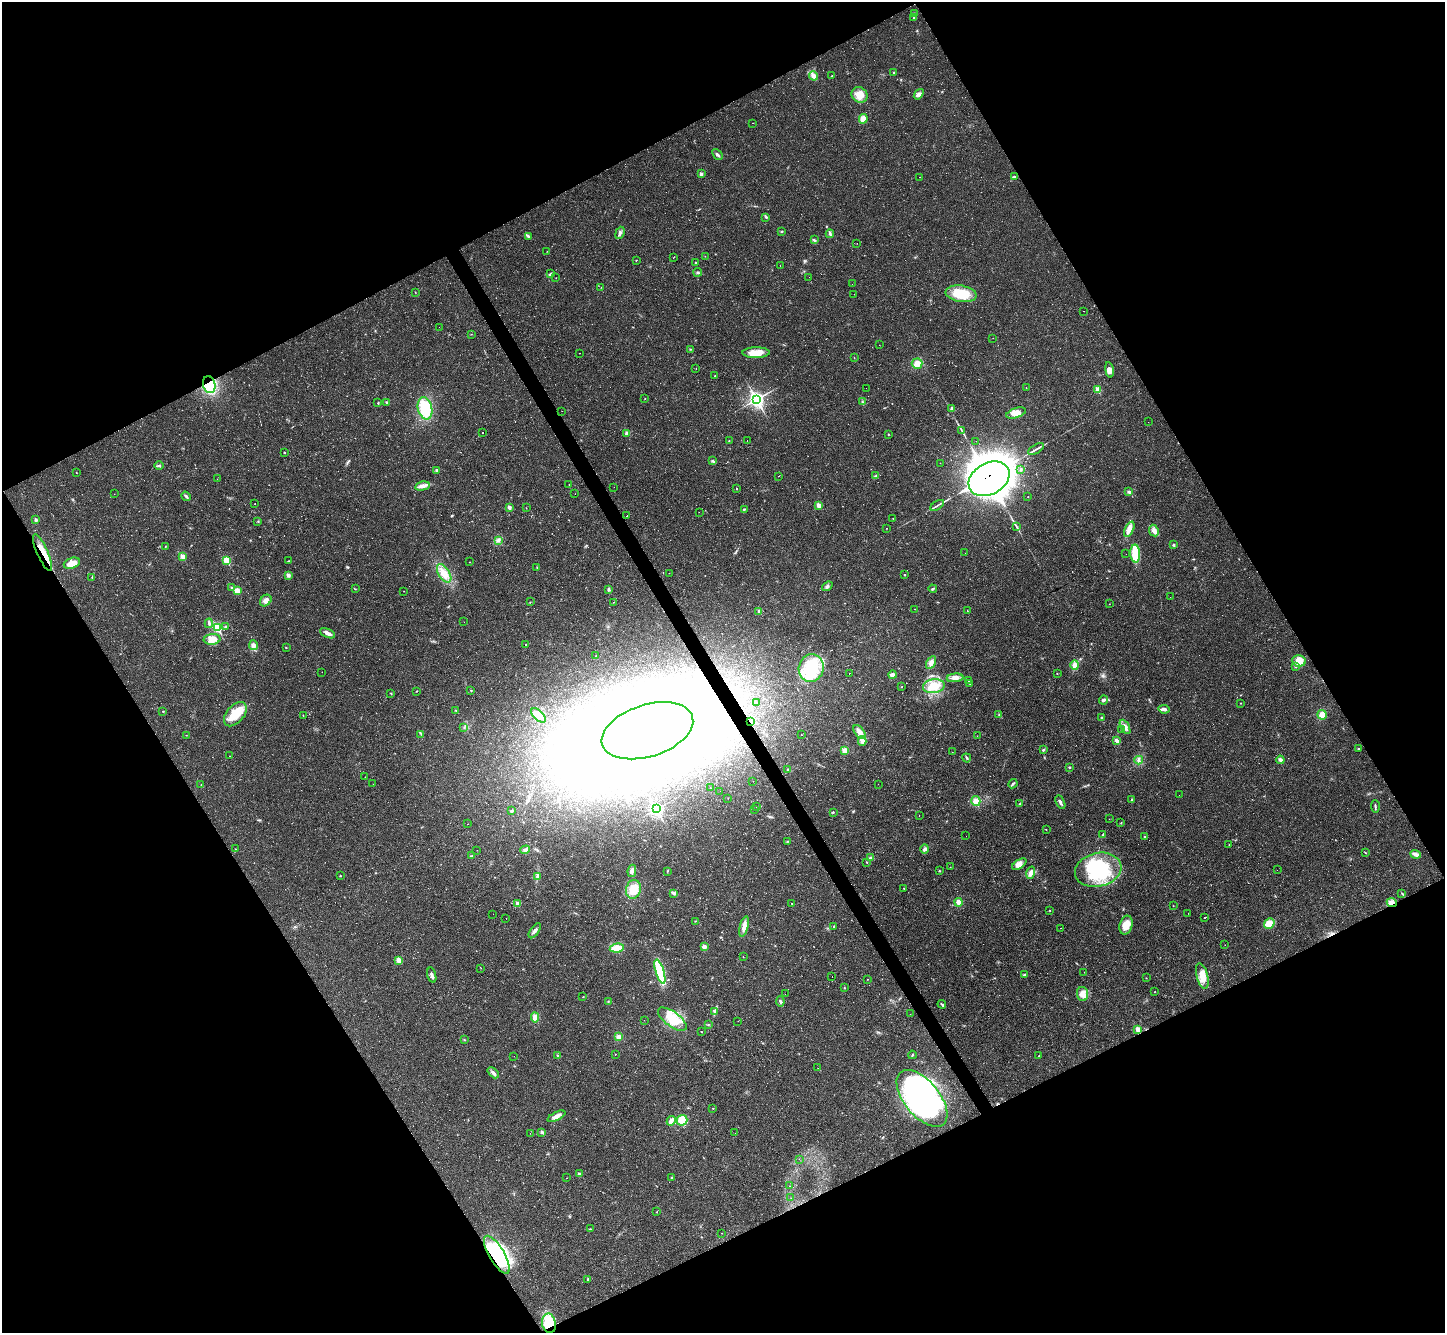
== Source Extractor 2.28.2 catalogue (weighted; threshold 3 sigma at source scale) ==
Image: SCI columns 1-5772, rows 288-5610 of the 5772 x 5763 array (HDU 1 of 3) = the unmasked area's bounding box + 8 px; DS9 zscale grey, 4 x 4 block average (1 PNG px = mean of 4 x 4 image px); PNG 1447 x 1335 px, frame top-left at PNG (2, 2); each listed source drawn as its Kron ellipse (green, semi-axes under 4 px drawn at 4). Shown black and unused: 47% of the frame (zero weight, under 2 of 3 exposures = <1% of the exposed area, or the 3 px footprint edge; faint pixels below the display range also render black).
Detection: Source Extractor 2.28.2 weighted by HDU 2 'WHT'. Background 0.045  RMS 0.0066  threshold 0.0299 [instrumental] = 3 sigma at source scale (4.5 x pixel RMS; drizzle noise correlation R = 1.50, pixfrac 1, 0.05/0.05 arcsec/px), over >= 5 px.
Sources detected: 413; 9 too faint to see at this stretch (4 x 4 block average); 15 inside a brighter object's white glare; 44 cosmic-ray / hot-pixel residue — neither listed nor drawn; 2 coinciding with a brighter row at this scale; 14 inside a brighter listed object's ellipse — not listed separately; the other 329 listed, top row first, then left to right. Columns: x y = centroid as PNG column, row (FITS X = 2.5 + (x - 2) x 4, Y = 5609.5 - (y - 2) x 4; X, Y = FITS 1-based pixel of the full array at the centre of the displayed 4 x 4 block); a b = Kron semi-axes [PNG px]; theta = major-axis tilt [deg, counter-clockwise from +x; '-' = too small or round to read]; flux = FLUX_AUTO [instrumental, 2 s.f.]
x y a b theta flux
915 13 2 2 - 2.8
914 17 3 2 - 6.1
894 72 2 2 - 2.5
832 75 3 2 - 1.5
814 76 5 3 - 23
919 94 6 4 53 12
860 95 8 7 - 45
863 119 5 4 - 40
752 123 2 2 - 1.5
717 154 6 2 -46 7.9
701 174 3 3 - 8.2
920 177 2 2 - 0.66
1014 177 3 2 - 3.6
766 217 2 2 - 1.8
781 231 2 2 - 2.7
620 233 6 3 70 9.3
830 234 4 2 - 7.8
528 236 3 2 - 4.9
814 240 4 2 - 5.4
857 243 2 2 - 0.71
547 251 2 2 - 1
705 256 2 2 - 1
673 258 2 2 - 1.1
636 260 2 2 - 1.5
695 263 2 2 - 4.5
780 266 2 2 - 0.79
698 272 4 2 - 6.1
551 274 2 2 - 3.6
809 277 2 2 - 0.37
556 278 2 2 - 1
852 284 2 2 - 0.4
601 287 2 2 - 1.3
415 292 2 2 - 1.1
854 294 2 2 - 0.67
961 294 15 8 -7 120
1084 311 2 2 - 2.4
439 327 2 2 - 0.58
471 334 2 2 - 1.2
993 338 2 2 - 0.74
879 345 2 2 - 0.69
690 349 2 2 - 2
579 353 2 2 - 0.8
756 353 13 5 0 53
854 358 2 2 - 1.1
917 364 5 5 - 29
696 368 2 2 - 0.82
1109 370 8 4 -80 19
715 376 2 2 - 4.5
209 385 8 6 -76 200
866 388 2 2 - 1
1026 388 2 2 - 0.89
1098 390 2 2 - 93
645 399 2 2 - 1.1
757 399 4 3 - 1500
386 402 3 2 - 3.3
862 402 2 2 - 2
378 403 3 2 - 2.9
425 408 11 7 -77 150
952 408 4 3 - 10
562 411 2 2 - 4.2
1016 413 10 5 18 26
1148 422 2 2 - 0.42
962 430 4 2 - 3.4
482 432 2 2 - 30
627 433 2 2 - 47
888 434 2 2 - 1.8
729 441 2 2 - 1.7
747 441 2 2 - 0.87
976 441 2 2 - 0.61
1036 449 9 2 30 10
284 452 2 2 - 5.2
713 461 3 2 - 4.8
940 463 2 2 - 0.71
159 465 4 2 - 4.7
1021 469 2 2 - 2.6
436 470 2 2 - 12
76 472 2 2 - 2.1
778 476 2 2 - 34
876 476 3 2 - 3.3
217 479 2 2 - 0.46
989 479 22 15 30 10000
569 484 2 2 - 1
422 486 7 4 12 18
614 487 2 2 - 0.62
736 488 2 2 - 58
1129 492 3 3 - 7.1
114 494 2 2 - 0.84
575 494 2 2 - 0.68
186 496 5 3 - 7.2
1028 497 2 2 - 2.4
255 504 2 2 - 1.5
818 505 2 2 - 55
937 505 8 2 33 7.1
509 507 2 2 - 29
526 508 2 2 - 1.3
744 509 3 2 - 3.4
699 512 2 2 - 5.4
627 516 2 2 - 3.8
893 518 2 2 - 1.1
36 520 3 2 - 7.4
258 521 2 2 - 2.3
1016 526 4 2 - 4.1
886 528 2 2 - 1.6
1129 529 8 4 65 22
1154 531 6 4 -64 20
498 540 3 3 - 8.2
1173 545 2 2 - 15
165 547 2 2 - 1.1
43 553 20 5 -66 72
965 553 2 2 - 0.44
1135 553 9 5 -88 73
1126 554 2 2 - 0.74
183 556 2 2 - 74
226 560 2 2 - 170
289 561 2 2 - 1.9
470 562 2 2 - 1.8
72 563 8 5 19 37
537 567 2 2 - 1.4
444 573 10 5 -57 36
669 573 2 2 - 0.77
288 575 3 3 - 9.5
904 575 2 2 - 4.6
92 577 2 2 - 2.4
827 586 5 3 - 8.5
232 588 2 2 - 15
355 589 2 2 - 1.9
933 589 4 2 - 5.4
609 590 3 2 - 3.6
237 591 4 4 - 37
404 591 2 2 - 0.94
1170 597 2 2 - 1.8
266 600 6 5 - 17
530 602 2 2 - 1.5
613 602 2 2 - 1
1109 604 2 2 - 1
914 609 2 2 - 0.78
759 611 3 2 - 3.9
967 611 2 2 - 1.1
464 622 2 2 - 0.53
209 623 4 3 - 6.3
226 626 3 2 - 3.6
217 627 3 2 - 340
328 633 8 3 -25 19
212 639 8 5 5 29
526 644 2 2 - 29
253 645 5 3 - 12
286 647 2 2 - 1.5
596 656 2 2 - 0.81
1299 661 6 5 - 44
931 662 7 4 58 17
1075 665 5 3 - 24
1295 666 3 2 - 2.8
811 668 14 12 75 200
322 672 2 2 - 0.72
849 673 2 2 - 24
1057 674 2 2 - 1.4
893 675 4 2 - 18
955 678 8 3 7 21
969 681 2 2 - 1.3
970 683 2 2 - 3.2
934 686 11 7 7 61
901 687 2 2 - 1.5
471 690 2 2 - 3.4
417 691 2 2 - 1.4
390 693 3 2 - 1.6
1103 700 4 3 - 8.1
757 703 2 2 - 0.57
1241 703 2 2 - 1.7
1164 709 6 3 -8 14
455 710 2 2 - 1.7
163 711 2 2 - 4.3
235 714 14 8 49 84
303 715 2 2 - 2.1
538 715 9 4 -44 31
999 715 2 2 - 2
1322 715 5 4 - 35
1101 718 2 2 - 2.7
751 722 2 2 - 3.5
464 727 2 2 - 2.3
1125 727 8 4 -62 18
1122 730 2 2 - 2.3
647 731 47 26 18 3400
859 732 8 4 -51 25
421 734 2 2 - 2.2
186 735 2 2 - 1.4
801 735 2 2 - 0.96
977 736 2 2 - 0.74
862 741 4 3 - 9.9
1117 741 3 3 - 10
1359 749 3 2 - 4
844 750 4 4 - 19
1043 750 3 2 - 3.4
952 752 2 2 - 0.63
230 756 2 2 - 1.3
967 758 4 2 - 5.5
1139 760 4 2 - 6.3
1280 760 4 3 - 14
1069 767 2 2 - 2.8
788 770 2 2 - 7.6
365 777 2 2 - 0.51
753 781 2 2 - 1.7
373 784 2 2 - 0.68
878 784 2 2 - 0.54
1013 784 5 2 - 5.6
201 785 2 2 - 0.98
710 788 2 2 - 1.7
720 791 2 2 - 1.2
1179 795 2 2 - 0.48
728 798 2 2 - 0.93
1132 800 2 2 - 3.3
976 801 5 4 - 28
1060 802 7 2 -64 10
1020 803 2 2 - 3.2
1375 806 6 2 -88 4.5
757 807 2 2 - 0.69
656 809 3 2 - 720
755 809 2 2 - 0.88
512 811 3 3 - 5.3
833 812 2 2 - 2.8
919 816 2 2 - 1.4
1109 819 2 2 - 0.42
1121 823 2 2 - 2.1
468 824 2 2 - 0.81
1046 830 2 2 - 1.5
1103 835 3 2 - 4
966 836 2 2 - 0.42
1145 836 2 2 - 2.4
788 841 2 2 - 2.2
1229 845 2 2 - 1.7
235 849 2 2 - 1.6
925 849 5 4 - 9.3
477 850 2 2 - 1.1
525 850 5 3 - 11
1365 853 3 2 - 2.2
1415 854 5 3 - 18
472 856 3 2 - 4
871 858 4 3 - 6.9
867 862 2 2 - 1.8
1019 864 8 3 34 19
950 867 2 2 - 1.2
1098 870 23 17 13 290
1277 870 2 2 - 160
632 871 6 3 80 15
667 871 2 2 - 1.8
939 871 2 2 - 3.6
1031 873 6 4 75 20
340 876 2 2 - 4.5
537 876 4 2 - 4.7
904 888 2 2 - 2
633 889 9 7 77 65
674 893 3 3 - 6.6
1402 893 3 2 - 2.4
959 902 4 3 - 19
1392 902 5 4 - 14
792 903 2 2 - 1.2
518 904 2 2 - 48
1173 906 2 2 - 0.93
1050 910 2 2 - 2
1188 913 2 2 - 0.61
493 914 2 2 - 2.9
1205 918 2 2 - 22
506 919 2 2 - 3.9
695 921 3 2 - 1.4
1269 924 6 5 - 38
1126 925 9 6 75 49
744 926 10 3 75 27
834 926 2 2 - 1.7
1060 928 2 2 - 7.4
535 931 8 3 54 13
1225 945 2 2 - 0.94
704 947 2 2 - 52
617 948 7 4 8 53
743 957 2 2 - 0.9
399 960 3 3 - 27
481 968 2 2 - 1
660 972 12 4 -73 250
1084 972 2 2 - 0.65
432 975 8 2 -75 12
1025 975 3 2 - 10
832 976 2 2 - 30
1202 976 13 5 -76 48
1146 978 2 2 - 1.1
867 979 2 2 - 1.1
844 988 2 2 - 2.7
1155 991 2 2 - 1.3
785 994 2 2 - 0.72
1082 994 7 5 -81 24
583 997 2 2 - 1.7
780 1001 5 3 - 6.4
608 1002 2 2 - 2.5
942 1004 4 2 - 4.9
715 1011 3 3 - 5.8
910 1014 2 2 - 0.54
535 1017 5 4 - 24
672 1019 17 7 -37 91
644 1020 2 2 - 0.55
738 1021 2 2 - 0.7
708 1025 2 2 - 1.4
1138 1029 2 2 - 57
701 1032 2 2 - 1.7
619 1037 3 3 - 17
464 1040 2 2 - 2.5
615 1054 2 2 - 1.9
912 1055 4 2 - 3.6
514 1056 2 2 - 0.66
557 1056 2 2 - 9
1039 1056 2 2 - 6.6
818 1068 2 2 - 0.59
493 1073 6 3 -42 10
922 1098 34 17 -51 890
713 1108 2 2 - 1
556 1116 9 3 27 22
682 1120 5 5 - 53
671 1121 5 2 - 29
542 1132 2 2 - 19
530 1133 2 2 - 0.5
735 1133 2 2 - 0.67
799 1159 2 2 - 1.1
579 1174 4 2 - 6.1
566 1178 2 2 - 0.74
672 1178 3 2 - 3.9
789 1186 2 2 - 0.92
791 1198 2 2 - 0.86
657 1212 2 2 - 1.8
590 1229 2 2 - 1.6
722 1233 2 2 - 0.66
497 1255 21 7 -59 270
588 1279 2 2 - 9
549 1323 10 7 -79 99
Overlapping masked pixels (flux is a lower limit): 7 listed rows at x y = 209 385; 989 479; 43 553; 751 722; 1392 902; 497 1255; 549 1323
Diffuse or blended objects may show on this block-average render without a row.